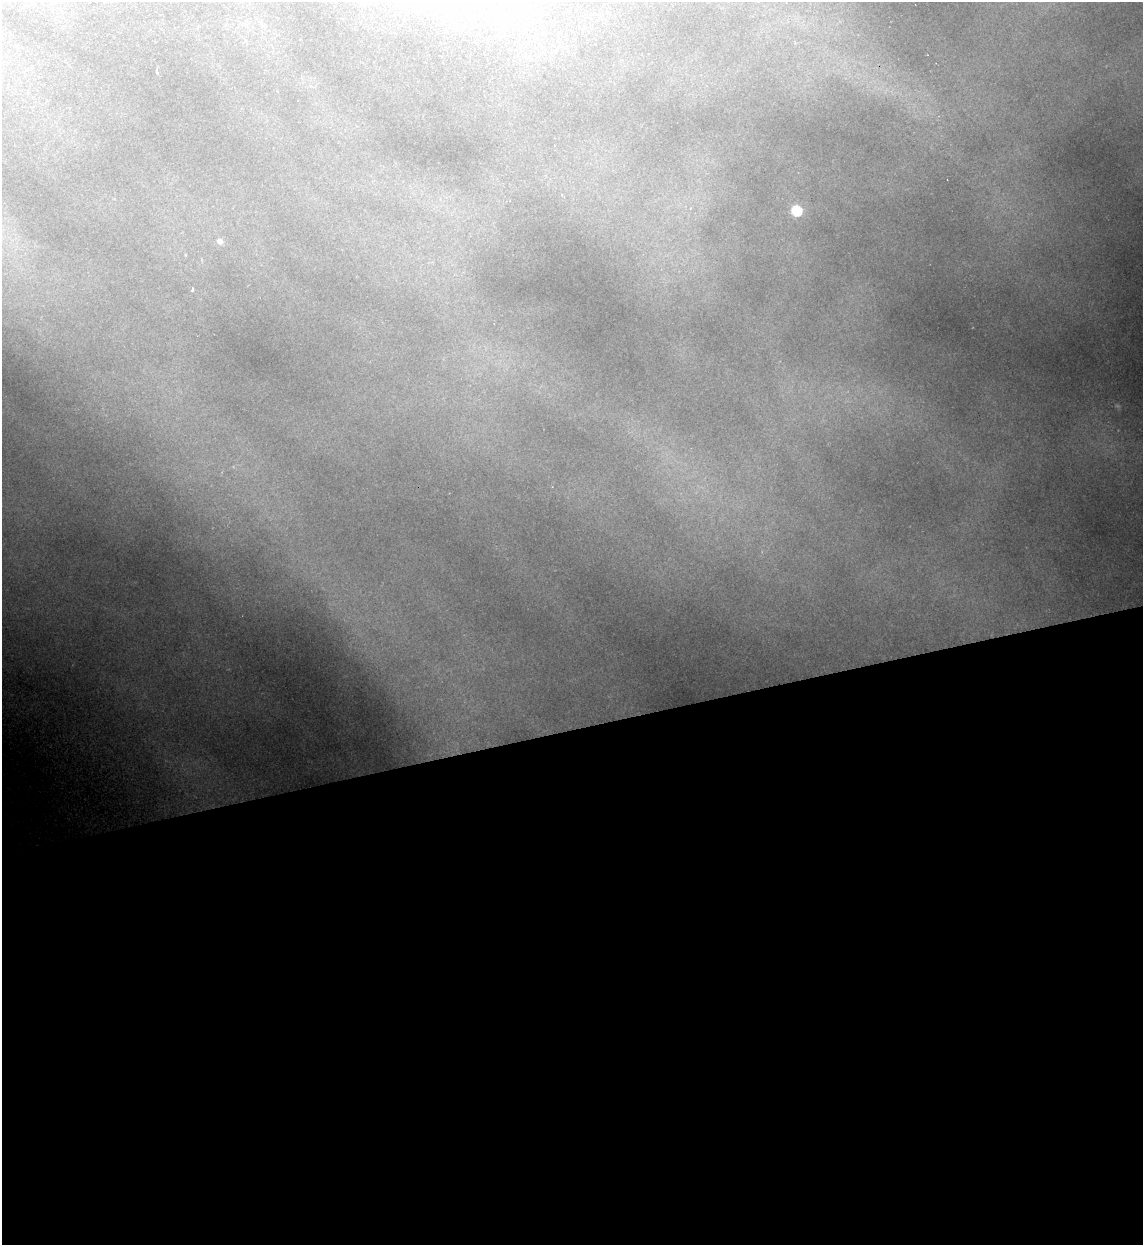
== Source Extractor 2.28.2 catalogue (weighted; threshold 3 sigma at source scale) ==
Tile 15 of 4 x 4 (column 3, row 4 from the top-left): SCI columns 2532-3672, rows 1-1243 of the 4945 x 4971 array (HDU 1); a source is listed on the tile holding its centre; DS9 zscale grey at full resolution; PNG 1145 x 1247 px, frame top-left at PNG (2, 2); no overlay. Shown black and unused: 41% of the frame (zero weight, under 2 of 3 exposures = <1% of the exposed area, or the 3 px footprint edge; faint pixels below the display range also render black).
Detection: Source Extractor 2.28.2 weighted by HDU 2 'WHT'; one run over the whole footprint, this tile lists its part. Background 1.82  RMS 0.026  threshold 0.119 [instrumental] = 3 sigma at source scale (4.5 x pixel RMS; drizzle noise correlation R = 1.50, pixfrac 1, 0.05/0.05 arcsec/px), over >= 5 px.
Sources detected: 3; all 3 listed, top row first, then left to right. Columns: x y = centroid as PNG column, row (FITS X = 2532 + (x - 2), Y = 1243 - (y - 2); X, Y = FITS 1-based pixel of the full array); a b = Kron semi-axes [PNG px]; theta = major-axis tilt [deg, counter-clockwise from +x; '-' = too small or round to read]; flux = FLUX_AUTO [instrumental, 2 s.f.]
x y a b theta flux
796 211 5 5 - 200
220 241 5 5 - 15
192 290 4 3 - 3.7